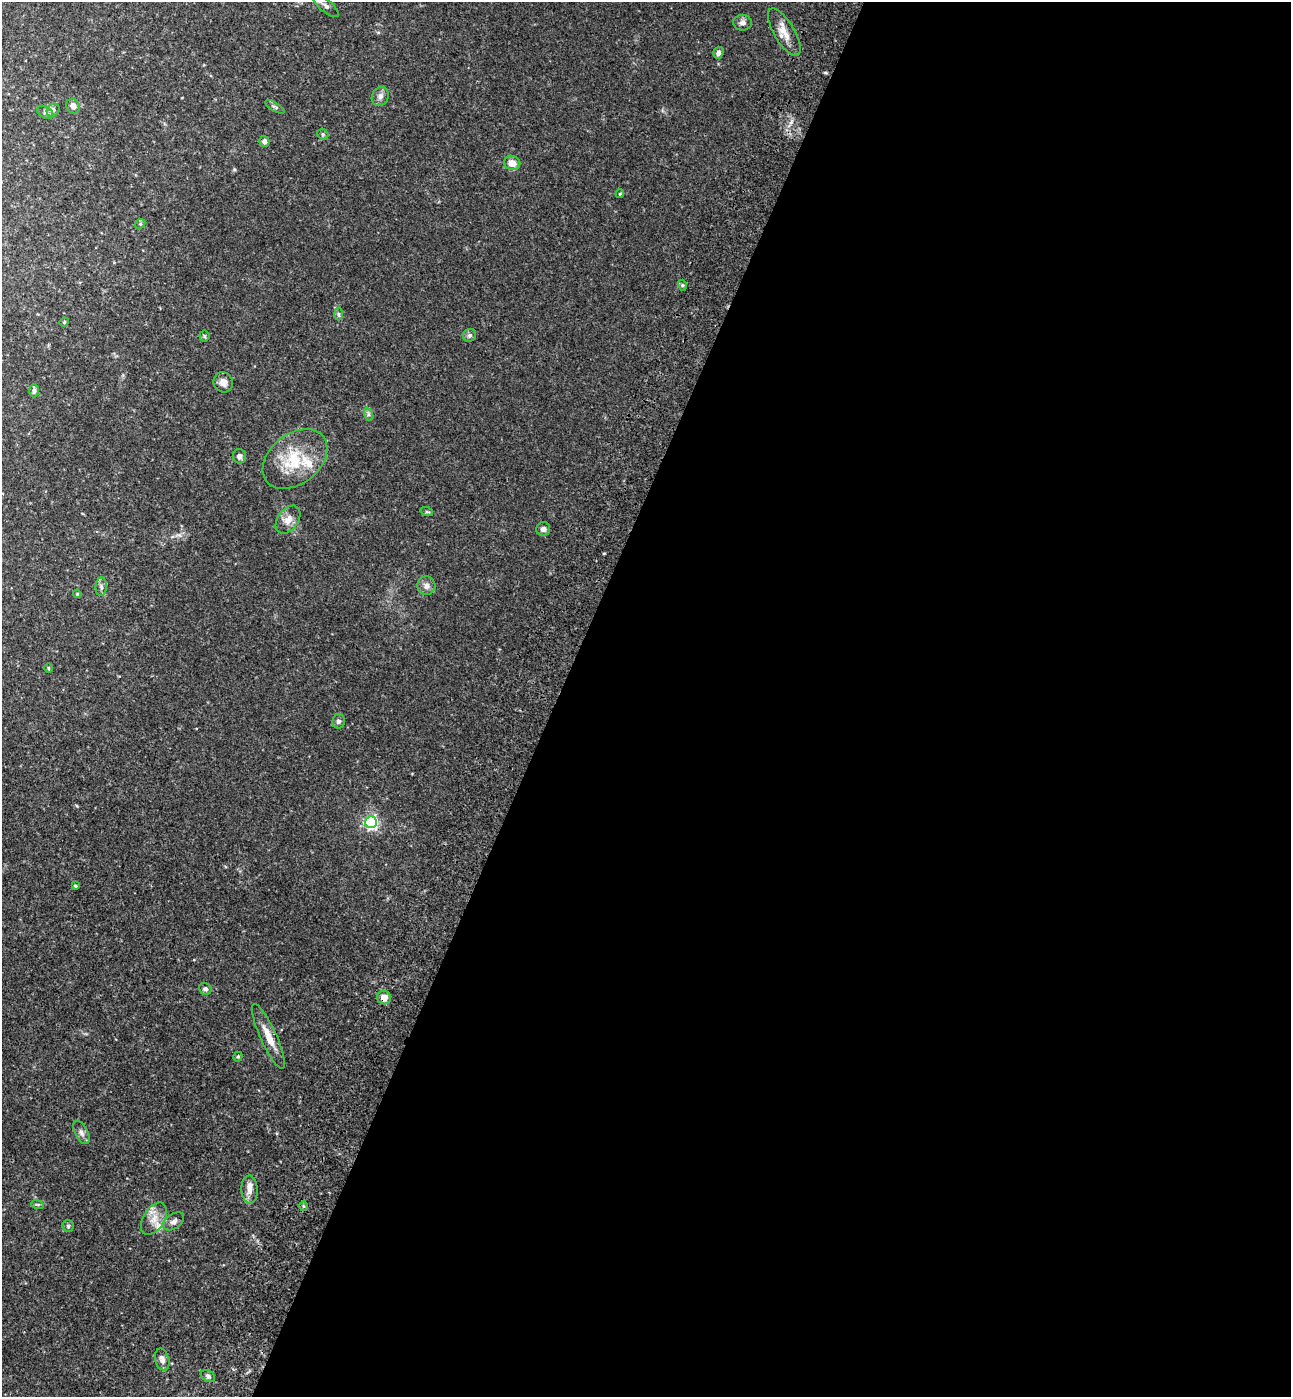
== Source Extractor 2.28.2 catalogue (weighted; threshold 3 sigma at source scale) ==
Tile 12 of 4 x 4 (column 4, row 3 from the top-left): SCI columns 4259-5547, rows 1458-2852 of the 5802 x 5712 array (HDU 1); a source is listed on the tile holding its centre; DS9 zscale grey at full resolution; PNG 1293 x 1399 px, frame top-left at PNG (2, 2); each listed source drawn as its Kron ellipse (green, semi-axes under 4 px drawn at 4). Shown black and unused: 57% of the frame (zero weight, under 3 of 4 exposures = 6% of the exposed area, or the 3 px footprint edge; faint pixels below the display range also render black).
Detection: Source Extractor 2.28.2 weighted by HDU 2 'WHT'; one run over the whole footprint, this tile lists its part. Background 0.0419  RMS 0.0055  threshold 0.0248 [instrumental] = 3 sigma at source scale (4.5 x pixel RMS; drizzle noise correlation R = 1.50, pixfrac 1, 0.05/0.05 arcsec/px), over >= 5 px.
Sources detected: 50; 3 inside a brighter listed object's ellipse — not listed separately; the other 47 listed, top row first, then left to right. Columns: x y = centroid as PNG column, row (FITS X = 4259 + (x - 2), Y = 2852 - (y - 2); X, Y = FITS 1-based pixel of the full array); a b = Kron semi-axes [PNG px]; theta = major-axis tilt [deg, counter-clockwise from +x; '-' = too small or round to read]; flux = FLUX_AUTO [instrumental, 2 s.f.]
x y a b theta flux
326 6 16 6 -39 2.5
743 23 9 8 - 2.3
784 32 27 10 -60 7.1
718 53 6 5 - 1.7
380 96 10 8 63 2.5
73 106 7 6 - 3.4
275 107 11 3 -31 0.99
53 110 7 6 - 1.5
45 112 8 5 -29 1.4
323 134 6 5 - 0.81
264 141 5 5 - 2.1
512 163 8 7 - 5.1
620 194 4 4 - 0.51
140 224 5 4 - 0.72
682 285 5 3 - 0.67
338 314 6 4 -88 0.84
64 322 5 4 - 0.61
470 335 7 6 - 1.4
204 336 5 5 - 0.78
223 382 10 9 - 3.5
34 391 6 4 89 1.6
368 414 7 4 -72 1
239 456 7 6 - 2
295 459 36 25 39 25
427 512 6 4 -18 0.75
288 520 15 10 53 4.7
543 529 7 7 - 1.9
426 586 9 9 - 2.8
101 587 9 5 90 1.6
77 594 4 4 - 0.54
48 668 4 3 - 0.55
338 721 7 6 - 1.4
371 822 6 6 - 110
75 886 4 4 - 0.9
205 989 6 5 - 1.6
384 998 7 6 - 4.9
268 1036 35 8 -65 8.5
238 1057 5 4 - 0.82
81 1133 13 6 -63 2.2
250 1190 14 8 -89 4.2
37 1204 6 4 -19 0.75
303 1206 5 3 - 0.6
154 1219 18 10 59 6.2
174 1221 12 7 35 2.2
68 1226 6 5 - 0.88
162 1360 11 7 -73 2.8
208 1376 7 5 -28 1.4
Overlapping masked pixels (flux is a lower limit): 1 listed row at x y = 384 998